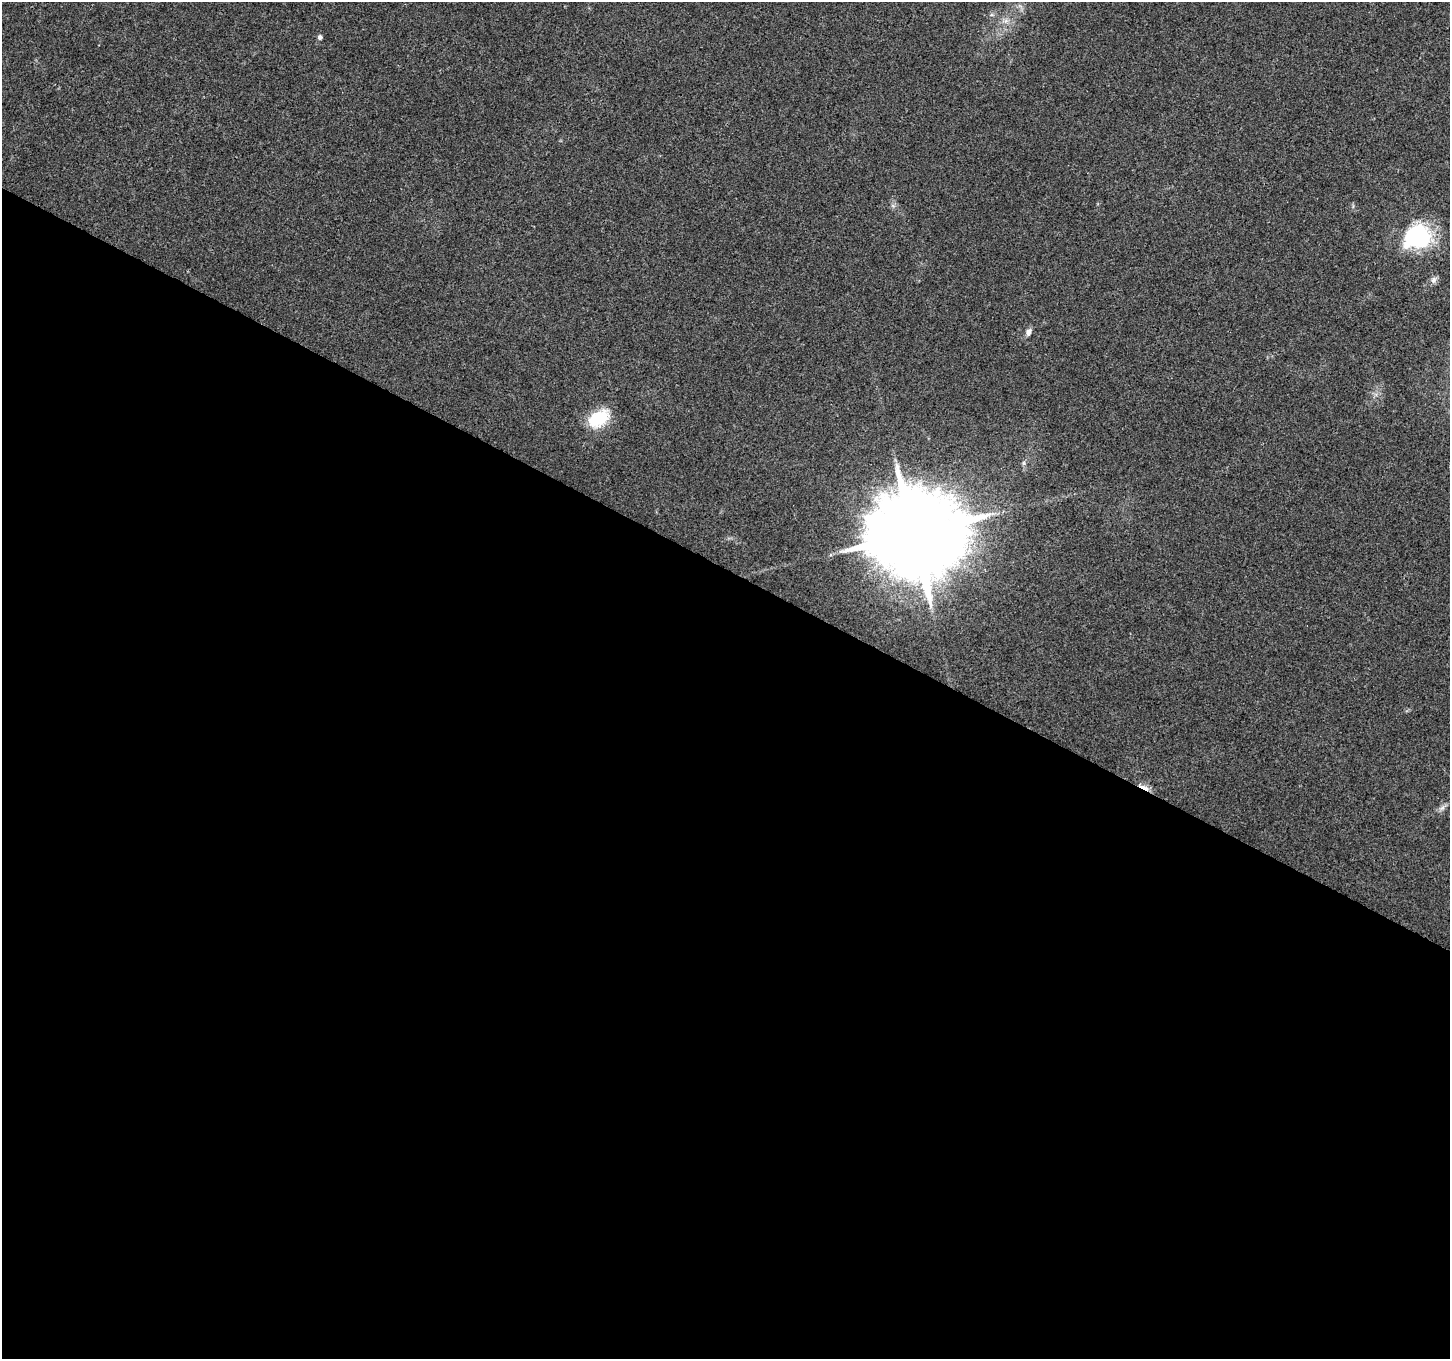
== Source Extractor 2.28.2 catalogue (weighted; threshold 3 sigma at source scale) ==
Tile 14 of 4 x 4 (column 2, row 4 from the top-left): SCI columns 1449-2896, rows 198-1554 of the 5799 x 5887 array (HDU 1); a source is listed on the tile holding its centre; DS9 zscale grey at full resolution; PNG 1452 x 1361 px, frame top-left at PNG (2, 2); no overlay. Shown black and unused: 58% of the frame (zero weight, under 3 of 4 exposures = <1% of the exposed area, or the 3 px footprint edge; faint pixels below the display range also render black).
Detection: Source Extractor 2.28.2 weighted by HDU 2 'WHT'; one run over the whole footprint, this tile lists its part. Background 0.0214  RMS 0.0028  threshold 0.0128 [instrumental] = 3 sigma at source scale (4.5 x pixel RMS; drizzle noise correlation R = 1.50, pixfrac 1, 0.0396/0.0396 arcsec/px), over >= 5 px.
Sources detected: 10; all 10 listed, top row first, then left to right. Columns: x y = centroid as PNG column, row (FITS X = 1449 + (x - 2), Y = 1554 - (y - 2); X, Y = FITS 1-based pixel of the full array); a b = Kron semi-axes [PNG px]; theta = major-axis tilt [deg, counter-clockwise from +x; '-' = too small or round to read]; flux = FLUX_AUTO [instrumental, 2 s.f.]
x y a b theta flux
1006 21 7 5 89 0.86
320 37 5 5 - 0.82
1417 236 31 25 24 26
1434 280 11 7 61 1.1
1029 332 9 7 70 1.3
598 418 28 17 33 10
1024 463 7 4 90 0.51
914 534 23 22 - 5500
1144 787 18 4 -24 2.1
1442 808 8 5 44 0.91
Overlapping masked pixels (flux is a lower limit): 1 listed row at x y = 1144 787
Unlisted compact peaks at least as high as the median listed source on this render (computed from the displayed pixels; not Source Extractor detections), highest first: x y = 893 206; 1353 206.